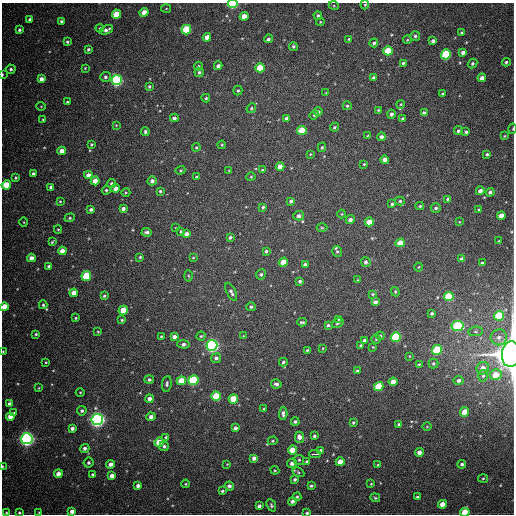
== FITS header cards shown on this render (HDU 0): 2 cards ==
NAXIS1  =                  512
NAXIS2  =                  512

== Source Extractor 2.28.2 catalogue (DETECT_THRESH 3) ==
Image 512 x 512 px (HDU 0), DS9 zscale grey, 1 PNG px = 1 image px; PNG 516 x 516 px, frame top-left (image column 1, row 512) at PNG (2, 3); each listed source drawn as its Kron ellipse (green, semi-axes under 4 px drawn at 4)
Background 610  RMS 17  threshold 52.4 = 3 sigma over >= 5 px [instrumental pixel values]
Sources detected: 277; all 277 listed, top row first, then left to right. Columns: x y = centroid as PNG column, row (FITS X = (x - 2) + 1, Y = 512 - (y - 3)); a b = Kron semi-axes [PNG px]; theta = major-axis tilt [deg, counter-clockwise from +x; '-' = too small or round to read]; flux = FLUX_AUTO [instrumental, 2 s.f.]
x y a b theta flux
233 4 5 3 - 1.0e+05
365 5 5 4 - 1.4e+03
334 6 5 3 - 1.3e+03
166 8 5 3 - 1.0e+03
144 12 4 4 - 1.4e+04
116 14 4 4 - 2.6e+04
318 15 4 4 - 2.0e+03
244 16 4 4 - 1.2e+04
30 19 4 4 - 2.9e+03
61 21 3 3 - 2.2e+03
320 22 4 4 - 1.2e+03
100 28 4 3 - 1.2e+03
19 30 4 4 - 2.6e+03
106 30 7 4 24 4.3e+03
186 30 5 4 - 6.0e+04
462 32 4 3 - 1.8e+03
415 36 5 4 - 2.4e+03
207 37 4 4 - 1.1e+04
268 39 4 4 - 2.5e+03
349 39 3 3 - 1.2e+03
407 40 4 3 - 1.1e+03
433 41 4 3 - 4.2e+03
67 42 3 3 - 1.8e+03
374 43 4 4 - 2.6e+03
293 46 4 4 - 2.1e+03
88 49 3 3 - 2.3e+03
388 51 5 4 - 4.4e+04
463 52 4 3 - 4.4e+03
446 54 5 5 - 7.6e+04
506 62 4 3 - 2.0e+03
403 63 3 3 - 1.8e+03
472 63 5 4 - 2.3e+03
198 66 4 4 - 1.4e+03
218 66 4 3 - 4.5e+03
85 68 3 3 - 1.0e+03
260 68 4 4 - 3.4e+04
11 69 5 4 - 2.7e+03
199 72 5 4 - 2.5e+03
2 75 4 2 - 1.6e+03
105 77 5 5 - 2.6e+03
374 78 4 3 - 3.6e+03
482 78 4 4 - 6.2e+03
41 79 4 4 - 6.9e+03
117 80 5 5 - 2.2e+05
149 86 3 3 - 1.7e+03
238 90 5 4 - 1.8e+03
326 93 4 3 - 8.4e+02
442 94 4 3 - 1.7e+03
206 98 4 4 - 1.8e+03
67 102 3 3 - 1.7e+03
401 104 4 3 - 1.2e+03
41 106 5 3 - 8.4e+02
347 106 4 4 - 1.7e+03
251 108 5 4 - 1.9e+03
378 110 3 3 - 1.4e+03
318 112 4 4 - 3.8e+03
424 113 4 4 - 4.7e+03
391 114 4 4 - 3.3e+03
314 115 5 4 - 1.9e+03
174 118 4 4 - 3.4e+03
286 118 4 3 - 3.4e+03
402 119 4 4 - 2.0e+03
43 120 4 3 - 1.2e+03
116 125 4 3 - 9.0e+02
334 127 5 3 - 1.6e+03
513 129 5 2 - 1.0e+03
302 130 5 4 - 3.3e+04
458 131 4 4 - 2.3e+03
145 132 4 4 - 2.4e+03
466 132 4 3 - 2.6e+03
368 136 3 3 - 1.4e+03
505 136 4 3 - 1.1e+03
381 137 4 4 - 4.4e+03
91 144 4 3 - 1.7e+03
222 145 4 3 - 1.2e+03
196 147 4 3 - 1.4e+03
322 147 5 4 - 1.6e+03
62 151 4 4 - 1.0e+04
310 154 4 3 - 1.1e+03
487 154 3 3 - 2.1e+03
385 160 4 4 - 7.7e+03
364 164 4 4 - 1.2e+03
280 167 4 4 - 1.4e+04
180 170 5 4 - 1.4e+03
262 170 4 3 - 1.2e+03
229 171 3 2 - 1.0e+03
33 173 3 3 - 2.2e+03
88 175 4 4 - 8.0e+03
197 177 4 3 - 2.1e+03
251 177 4 4 - 1.4e+03
16 178 4 3 - 1.4e+03
95 181 4 4 - 1.7e+04
152 181 4 4 - 4.7e+03
112 183 4 4 - 2.8e+03
6 185 4 4 - 3.4e+04
51 187 4 4 - 3.3e+03
115 188 4 4 - 7.2e+03
106 190 4 4 - 1.9e+03
160 191 4 4 - 2.0e+03
480 191 4 4 - 5.6e+03
126 192 4 3 - 1.2e+03
490 192 4 4 - 3.1e+03
448 199 4 3 - 2.7e+03
60 201 3 2 - 1.1e+03
291 201 4 3 - 2.8e+03
400 201 5 4 - 1.9e+03
392 204 3 3 - 1.8e+03
420 206 4 3 - 1.5e+03
263 207 4 4 - 1.9e+03
436 208 5 5 - 2.5e+03
91 209 4 3 - 3.3e+03
123 209 4 3 - 4.6e+03
479 210 3 3 - 2.3e+03
342 214 4 4 - 1.1e+03
299 216 5 4 - 3.3e+03
501 216 4 4 - 9.7e+03
70 218 5 4 - 1.5e+03
350 220 4 4 - 4.4e+03
24 222 4 3 - 8.8e+02
369 222 4 4 - 1.6e+04
459 222 4 3 - 7.9e+02
176 228 3 2 - 7.8e+02
322 228 5 3 - 1.2e+03
58 229 4 4 - 1.2e+03
181 231 4 3 - 1.6e+03
147 232 5 3 - 3.0e+03
186 234 4 4 - 7.6e+03
230 237 3 3 - 2.3e+03
499 241 3 2 - 8.3e+02
52 242 4 3 - 1.5e+03
400 243 4 4 - 2.1e+04
62 251 4 4 - 1.2e+04
266 251 4 3 - 2.3e+03
337 251 6 4 -74 2.3e+03
140 257 3 3 - 1.2e+03
31 258 4 4 - 7.6e+03
193 258 3 2 - 8.9e+02
462 259 4 4 - 6.7e+03
283 262 4 4 - 1.8e+04
366 262 5 4 - 3.4e+03
482 263 3 3 - 2.3e+03
305 265 4 3 - 4.0e+03
48 266 3 3 - 1.8e+03
419 267 4 3 - 9.6e+02
261 274 5 4 - 2.0e+03
86 276 5 4 - 5.2e+04
188 276 5 3 - 1.2e+03
357 280 3 2 - 7.0e+02
300 281 3 3 - 2.9e+03
231 292 9 4 -63 3.7e+03
395 292 5 4 - 1.4e+03
74 293 4 4 - 1.5e+04
373 294 4 3 - 1.4e+03
104 296 3 3 - 1.5e+03
449 296 5 4 - 6.2e+04
375 302 4 4 - 5.7e+03
43 305 4 4 - 1.8e+03
4 307 4 4 - 1.8e+04
251 307 5 4 - 2.5e+03
123 310 5 4 - 2.0e+04
432 313 4 3 - 2.3e+03
499 316 5 5 - 5.8e+04
76 318 3 2 - 1.2e+03
339 319 3 2 - 9.7e+02
122 320 3 3 - 1.5e+03
302 322 5 3 - 1.8e+03
338 323 6 3 32 1.7e+03
328 325 4 3 - 2.3e+03
458 326 6 5 - 1.0e+05
476 331 7 5 6 2.4e+03
98 332 3 3 - 9.5e+02
36 334 3 3 - 1.6e+03
161 336 4 3 - 1.4e+03
201 336 4 4 - 1.5e+03
243 336 4 2 - 8.0e+02
380 336 4 4 - 2.1e+03
174 337 4 4 - 5.4e+03
396 337 5 4 - 7.9e+04
499 337 8 8 - 6.0e+03
376 339 4 4 - 1.5e+03
365 341 4 3 - 3.9e+03
184 344 6 4 -3 3.8e+03
212 345 5 5 - 3.6e+05
361 345 4 3 - 2.0e+03
373 347 4 3 - 1.1e+03
323 348 4 3 - 9.1e+02
307 350 3 3 - 1.4e+03
437 350 5 4 - 6.9e+04
3 351 2 2 - 9.9e+02
511 354 13 9 85 1.8e+06
409 356 4 2 - 7.9e+02
216 358 5 5 - 4.2e+03
46 362 3 3 - 1.0e+03
283 362 4 3 - 1.7e+03
433 363 5 5 - 2.3e+03
419 364 4 3 - 1.1e+03
483 368 6 6 - 9.8e+03
357 371 4 3 - 1.5e+03
496 375 6 5 - 1.8e+04
483 376 6 4 73 2.5e+03
149 380 5 4 - 2.8e+03
193 380 5 5 - 9.2e+04
459 380 5 4 - 3.7e+03
181 381 4 4 - 2.6e+04
393 382 4 4 - 1.1e+04
167 384 8 5 82 2.6e+03
276 384 5 4 - 3.3e+03
379 386 5 4 - 5.0e+04
38 388 3 2 - 7.1e+02
80 392 4 3 - 9.6e+02
216 396 5 4 - 4.7e+04
149 399 4 4 - 5.4e+03
233 399 5 4 - 3.1e+04
9 403 4 4 - 3.7e+03
263 409 3 3 - 1.1e+03
82 411 5 4 - 2.8e+03
465 412 5 4 - 1.6e+04
14 413 4 3 - 1.4e+03
283 413 7 4 86 3.5e+03
10 417 4 4 - 9.3e+03
151 417 4 4 - 5.8e+03
97 419 6 5 - 5.1e+05
295 422 4 4 - 2.3e+03
353 422 3 3 - 1.9e+03
399 424 3 3 - 1.8e+03
427 427 5 3 - 1.1e+03
72 428 4 4 - 4.8e+03
235 428 4 4 - 4.0e+03
314 436 3 3 - 2.5e+03
166 437 4 4 - 1.8e+03
299 437 6 4 -90 7.6e+03
27 439 5 5 - 4.6e+05
273 441 5 4 - 1.4e+03
159 442 4 4 - 2.7e+04
164 446 5 4 - 2.5e+03
85 448 5 4 - 3.9e+03
292 450 4 4 - 1.8e+04
321 450 3 3 - 2.2e+03
419 452 4 4 - 6.3e+03
315 454 6 2 0 1.2e+04
254 458 4 4 - 4.4e+03
299 460 5 5 - 1.6e+03
306 461 4 3 - 1.4e+03
340 462 4 4 - 1.4e+04
89 463 5 5 - 2.4e+03
292 463 5 4 - 5.3e+03
110 464 4 4 - 6.1e+03
227 464 3 2 - 7.6e+02
462 464 4 4 - 2.6e+03
378 465 4 3 - 1.9e+03
2 466 3 2 - 1.0e+03
275 470 4 3 - 1.1e+03
298 472 6 4 -29 1.8e+03
58 474 4 4 - 9.6e+03
93 474 3 3 - 2.0e+03
112 476 4 4 - 6.4e+03
483 478 5 3 - 1.3e+03
295 479 4 4 - 2.5e+03
186 484 4 3 - 1.3e+03
371 484 3 3 - 1.0e+03
138 486 4 3 - 4.8e+03
229 486 4 4 - 3.7e+03
311 486 4 3 - 1.8e+03
222 491 4 3 - 1.8e+03
297 497 4 4 - 1.9e+03
417 497 4 3 - 1.5e+03
375 498 5 4 - 1.5e+03
292 501 4 4 - 4.5e+03
442 504 4 4 - 1.2e+04
271 505 6 4 -65 2.1e+03
259 506 4 4 - 3.8e+03
72 511 4 4 - 6.3e+03
39 512 4 2 - 8.6e+02
465 512 5 4 - 3.1e+04
6 513 4 3 - 1.2e+03
19 513 4 3 - 1.8e+03
307 513 3 3 - 1.9e+03
At the frame edge (FLAGS 8, measured only in part): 13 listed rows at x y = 233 4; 365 5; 2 75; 513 129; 6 185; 4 307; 3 351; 511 354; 2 466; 465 512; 6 513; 19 513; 307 513